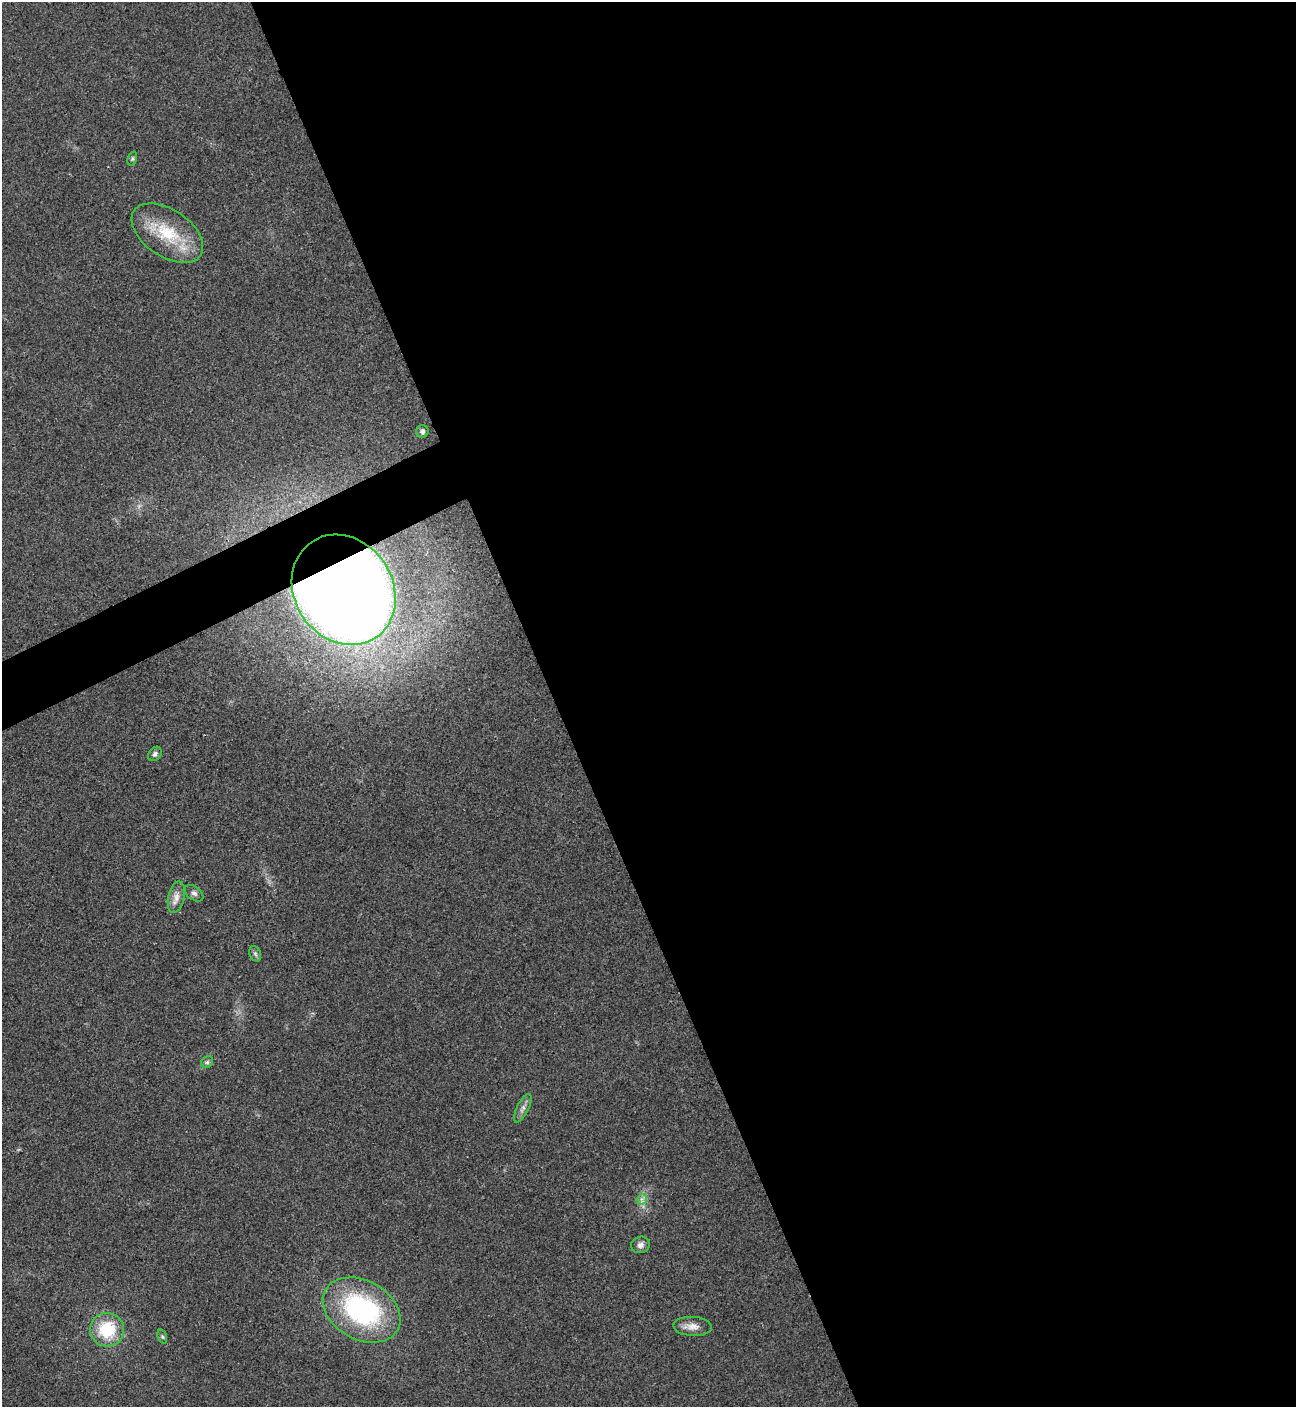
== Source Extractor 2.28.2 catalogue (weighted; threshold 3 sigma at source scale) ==
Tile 8 of 4 x 4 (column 4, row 2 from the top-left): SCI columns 4176-5469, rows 2816-4220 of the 5625 x 5635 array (HDU 1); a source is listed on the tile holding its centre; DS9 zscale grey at full resolution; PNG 1298 x 1409 px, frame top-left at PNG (2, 2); each listed source drawn as its Kron ellipse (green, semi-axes under 4 px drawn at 4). Shown black and unused: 59% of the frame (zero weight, under 3 of 4 exposures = <1% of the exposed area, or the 3 px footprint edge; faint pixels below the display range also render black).
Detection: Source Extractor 2.28.2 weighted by HDU 2 'WHT'; one run over the whole footprint, this tile lists its part. Background 0.0197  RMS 0.0056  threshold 0.025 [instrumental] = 3 sigma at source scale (4.5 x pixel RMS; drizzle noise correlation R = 1.50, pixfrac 1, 0.05/0.05 arcsec/px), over >= 5 px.
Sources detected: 16; all 16 listed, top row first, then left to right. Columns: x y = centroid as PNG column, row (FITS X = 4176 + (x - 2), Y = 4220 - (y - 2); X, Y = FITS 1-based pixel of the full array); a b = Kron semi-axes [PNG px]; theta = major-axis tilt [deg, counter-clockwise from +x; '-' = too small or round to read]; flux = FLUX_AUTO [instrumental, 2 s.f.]
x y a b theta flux
132 158 7 4 71 0.85
167 233 40 23 -34 28
422 431 6 6 - 1.5
344 590 58 49 -56 1200
155 754 8 6 51 1.6
194 893 10 6 -37 1.8
176 897 16 8 77 4.3
255 954 8 5 -67 1.3
207 1062 6 5 - 1.1
523 1108 15 6 64 2.7
642 1199 5 5 - 1.4
640 1245 9 8 - 2.4
362 1310 41 29 -29 90
693 1326 19 9 -3 4.9
107 1330 17 16 - 24
162 1337 7 4 -70 0.92
Overlapping masked pixels (flux is a lower limit): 1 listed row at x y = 344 590